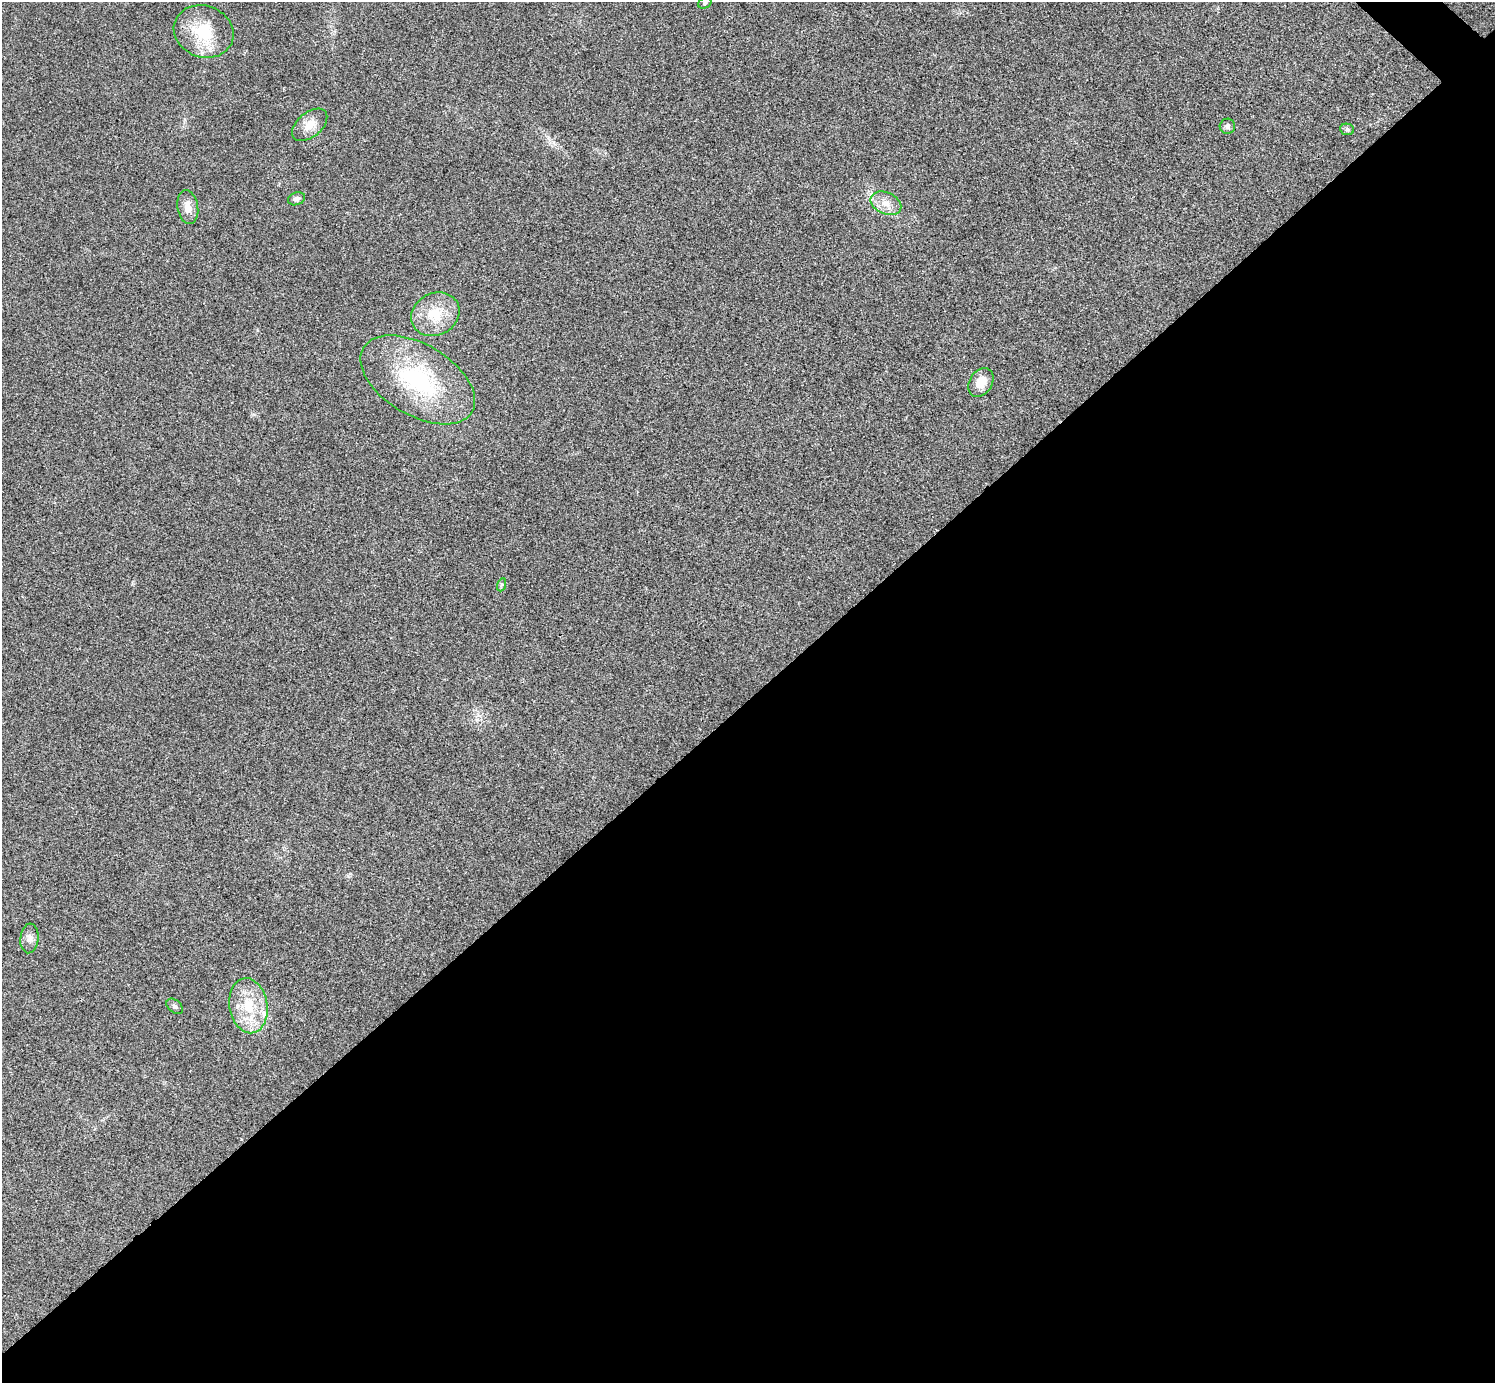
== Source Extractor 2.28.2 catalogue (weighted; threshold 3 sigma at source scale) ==
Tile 15 of 4 x 4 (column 3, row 4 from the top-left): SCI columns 2994-4486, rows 301-1681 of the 5983 x 5983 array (HDU 1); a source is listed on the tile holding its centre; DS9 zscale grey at full resolution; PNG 1497 x 1385 px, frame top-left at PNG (2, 2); each listed source drawn as its Kron ellipse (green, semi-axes under 4 px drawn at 4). Shown black and unused: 50% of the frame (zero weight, under 3 of 4 exposures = <1% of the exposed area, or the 3 px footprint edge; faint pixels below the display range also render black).
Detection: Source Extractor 2.28.2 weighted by HDU 2 'WHT'; one run over the whole footprint, this tile lists its part. Background 0.0211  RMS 0.0055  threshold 0.0246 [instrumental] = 3 sigma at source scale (4.5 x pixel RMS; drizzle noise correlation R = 1.50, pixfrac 1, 0.05/0.05 arcsec/px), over >= 5 px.
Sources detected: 15; all 15 listed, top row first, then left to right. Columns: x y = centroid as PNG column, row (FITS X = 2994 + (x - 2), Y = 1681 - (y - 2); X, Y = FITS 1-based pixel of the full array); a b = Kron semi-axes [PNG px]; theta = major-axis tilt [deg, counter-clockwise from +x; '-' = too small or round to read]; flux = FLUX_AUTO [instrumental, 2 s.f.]
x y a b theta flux
705 3 7 5 22 0.98
204 31 30 25 -20 23
310 125 20 12 39 7
1227 126 7 7 - 1.6
1347 129 7 5 -9 1.2
297 199 9 6 21 1.8
886 203 16 10 -24 6.2
188 207 17 10 -81 5.6
435 314 25 21 28 17
418 380 63 35 -31 62
981 382 16 11 59 7.3
501 585 7 4 70 0.88
29 938 15 9 84 3.3
175 1006 9 6 -40 1.4
248 1006 28 19 -81 21